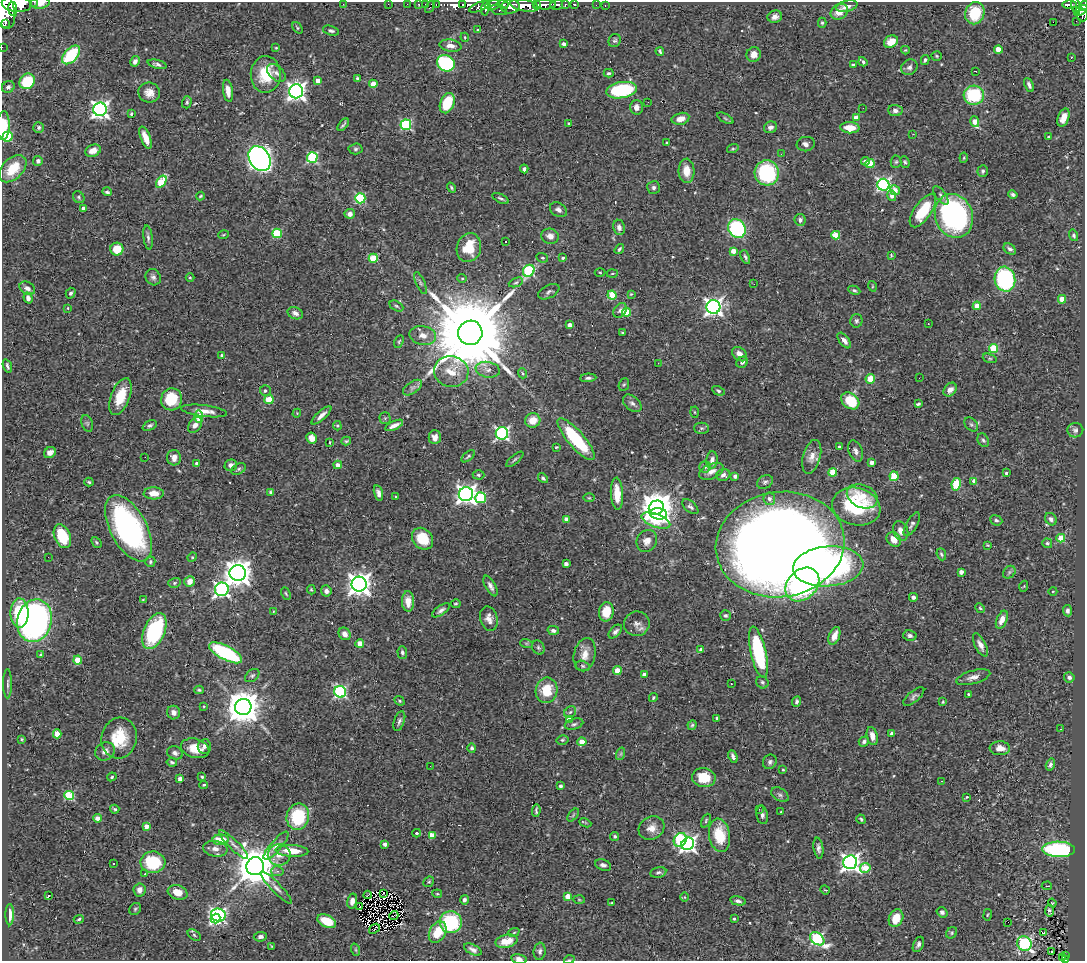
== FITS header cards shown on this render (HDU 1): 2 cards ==
NAXIS1  =                 1083
NAXIS2  =                  959

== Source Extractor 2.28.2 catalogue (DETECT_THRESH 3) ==
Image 1083 x 959 px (HDU 1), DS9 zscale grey, 1 PNG px = 1 image px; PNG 1087 x 963 px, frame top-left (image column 1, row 959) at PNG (2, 2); each listed source drawn as its Kron ellipse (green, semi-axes under 4 px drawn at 4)
Background 0.609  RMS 0.026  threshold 0.0782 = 3 sigma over >= 5 px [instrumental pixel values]
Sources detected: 538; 6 with non-positive FLUX_AUTO (blend fragments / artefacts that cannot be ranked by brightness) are neither listed nor drawn; of the other 532, the 500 brightest by FLUX_AUTO listed and drawn (32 fainter detections omitted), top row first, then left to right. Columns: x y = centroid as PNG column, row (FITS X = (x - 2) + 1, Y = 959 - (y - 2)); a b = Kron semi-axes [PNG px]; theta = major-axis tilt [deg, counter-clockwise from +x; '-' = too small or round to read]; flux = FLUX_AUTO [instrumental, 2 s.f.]
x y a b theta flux
34 2 2 2 - 37
40 3 10 5 5 13
17 4 15 7 -5 3800
343 4 3 2 - 160
388 4 2 2 - 8.7
407 4 2 2 - 10
419 4 3 3 - 31
425 4 2 2 - 11
436 4 3 2 - 24
503 4 6 3 -8 380
536 4 4 3 - 410
574 4 4 3 - 62
462 5 4 2 - 210
493 5 7 5 12 520
524 5 14 5 -11 3200
545 5 11 4 1 1400
556 5 6 5 - 300
565 5 4 3 - 140
596 5 2 2 - 6.8
605 5 3 2 - 9.8
1069 5 7 4 0 310
1076 5 9 4 -76 230
847 6 11 5 13 9.9
1083 6 5 3 - 290
430 7 6 3 63 78
479 7 11 4 23 740
486 7 8 3 78 500
510 7 9 7 6 1300
13 9 7 4 -83 1300
4 10 19 10 -76 5600
499 10 9 4 -17 270
1081 10 7 3 37 270
839 12 9 7 34 17
975 13 11 9 69 58
1082 15 6 5 - 310
775 17 7 6 - 8.5
1076 21 2 2 - 9
1053 22 2 2 - 2300
822 23 5 4 - 2.6
5 24 3 2 - 170
298 28 6 4 -54 2.5
478 30 3 3 - 2.1
331 31 8 4 -17 4
465 37 4 4 - 1.7
615 41 7 5 60 3.5
891 42 7 6 - 21
564 44 4 3 - 5.5
450 46 11 6 -9 10
2 47 2 2 - 9.3
276 48 3 2 - 1.4
998 49 4 4 - 25
905 50 4 3 - 1.8
660 51 4 3 - 2.6
754 54 7 7 - 11
71 55 11 6 47 110
937 56 5 4 - 2.4
1071 57 3 2 - 1.9
925 60 5 4 - 2.9
135 61 5 4 - 8.4
863 62 5 3 - 3.9
446 63 9 7 -32 220
157 64 10 4 -14 5.2
853 65 3 2 - 2.1
909 67 8 7 - 5.9
975 71 3 2 - 1.4
276 73 11 7 -43 7.3
609 73 5 3 - 2.8
266 74 18 15 88 60
357 78 4 3 - 3
318 80 4 4 - 11
27 81 8 7 - 82
373 84 4 4 - 31
1029 85 7 4 -66 5.9
8 87 6 5 - 5.1
622 90 15 8 10 130
228 91 11 5 -82 14
296 91 7 7 - 820
149 93 11 10 - 15
974 95 10 9 - 120
187 102 6 4 73 3
648 102 3 2 - 1.9
447 103 10 6 67 65
636 107 7 6 - 10
863 108 3 2 - 1.6
100 109 7 6 - 750
895 110 7 5 -4 5.7
131 114 4 3 - 2
725 118 9 4 -30 2.6
856 118 4 4 - 19
1063 118 9 5 70 16
680 119 9 6 13 15
975 122 6 4 -74 27
569 123 3 3 - 2.1
3 125 14 6 88 38
343 125 7 2 51 2.9
406 125 5 5 - 170
39 127 5 5 - 3.7
770 127 7 5 26 6.4
850 128 9 5 -2 29
913 134 3 3 - 2.1
7 137 5 5 - 100
1048 137 4 2 - 1.9
146 138 12 5 -69 20
667 143 3 2 - 2
806 144 9 7 10 8.8
356 149 7 5 3 3.5
733 149 6 4 18 2.3
93 151 8 6 23 16
781 154 3 2 - 2.5
312 157 5 5 - 150
964 158 5 3 - 1.9
260 159 13 10 -57 1000
38 161 5 5 - 5.9
866 161 4 3 - 7.2
896 162 6 5 - 3
905 162 6 4 -69 3.1
870 163 4 4 - 46
13 169 16 10 46 48
524 169 4 3 - 3.6
686 171 12 8 -88 23
983 171 6 5 - 3.6
767 173 12 12 - 160
161 182 7 4 55 66
883 185 6 6 - 370
451 188 5 3 - 2.6
654 188 6 6 - 4.6
895 190 5 4 - 15
107 192 5 4 - 4.5
1013 194 5 4 - 3.9
941 195 11 5 -53 5
200 196 4 3 - 1.9
892 196 5 4 - 9
79 197 6 5 - 3.1
360 198 5 5 - 150
500 198 9 4 -26 4.1
83 208 4 3 - 7.5
558 210 9 6 -32 7.9
923 211 19 8 55 76
350 214 5 5 - 8.6
954 216 22 18 -70 400
800 220 6 5 - 5.8
619 227 8 6 -81 6.3
737 229 10 8 -57 180
277 233 5 4 - 91
224 235 5 3 - 2.1
836 235 4 4 - 59
1074 235 6 4 -72 3.5
550 236 9 7 -17 11
148 237 12 4 -83 5.3
505 241 3 2 - 2.2
469 248 15 12 72 50
117 249 6 6 - 37
619 249 5 3 - 3.5
1010 249 7 5 -40 5.4
733 251 4 4 - 18
891 255 4 3 - 1.9
745 257 7 4 -66 3.7
373 258 5 4 - 75
542 258 6 4 -20 2.6
563 258 3 3 - 3.1
529 271 6 5 - 170
600 272 5 3 - 1.9
612 274 5 3 - 1.7
153 277 8 7 - 6.2
190 278 4 3 - 1.5
462 278 5 4 - 2.1
1005 279 12 10 -77 300
516 282 7 4 22 3.4
420 283 12 4 -67 4.5
754 284 2 2 - 2.5
872 286 5 3 - 1.6
27 288 8 6 -31 9.8
854 290 6 4 -26 3.5
549 292 11 6 28 5.3
71 293 5 4 - 4.2
631 294 3 3 - 1.7
612 295 4 4 - 67
28 298 5 4 - 9.3
1062 299 4 4 - 42
396 306 7 4 -27 3.4
977 306 4 4 - 31
713 307 7 7 - 780
68 308 3 3 - 1.5
620 310 8 6 54 5.9
626 312 4 4 - 58
295 313 8 6 -23 9.3
856 321 7 6 - 4.1
928 324 3 2 - 1.6
570 325 4 4 - 9.3
470 333 12 12 - 37000
622 333 3 2 - 1.9
423 335 13 9 -11 15
844 340 9 5 -52 9.5
399 341 6 3 64 2.2
993 348 4 4 - 91
740 354 8 6 -43 13
222 355 4 3 - 4.1
990 358 7 4 -19 2.9
742 362 6 5 - 4.1
658 363 2 2 - 3.1
7 366 7 3 -70 3.9
488 370 12 8 -10 9.4
451 371 17 15 -12 35
522 373 5 3 - 2
588 378 8 4 3 4.5
919 378 2 2 - 1.7
870 379 5 5 - 31
624 385 6 5 - 2.6
412 388 11 5 36 6
950 390 8 5 52 10
265 391 5 5 - 4.7
718 391 6 4 -26 3.3
120 397 19 9 69 40
171 399 11 10 - 61
269 400 4 4 - 60
850 401 10 7 -38 58
632 403 11 7 -42 7
918 404 4 3 - 3.1
204 411 23 5 -7 17
694 412 5 3 - 1.7
297 413 4 3 - 1.5
321 415 12 4 42 9.8
199 416 6 4 -87 45
385 418 5 5 - 2.4
533 420 8 7 - 23
87 423 9 5 -72 3.7
150 425 7 4 26 3.8
195 425 8 6 52 9.5
394 425 10 3 25 9
971 425 8 5 -48 3.7
337 426 4 4 - 2.3
701 428 7 5 0 3.6
1075 430 8 7 - 5
502 433 6 6 - 390
435 437 7 6 - 10
311 438 5 5 - 16
576 439 26 8 -49 120
983 440 7 5 -66 3.7
346 441 5 3 - 2.3
330 442 3 2 - 1.6
839 446 3 3 - 3.1
556 447 3 2 - 1.7
856 451 11 7 -68 7.3
50 452 6 5 - 8.9
468 456 8 4 39 3.1
145 457 2 2 - 5.7
812 457 17 8 75 16
174 458 8 7 - 11
515 459 11 4 40 3.6
712 460 9 5 85 8.2
872 462 4 4 - 12
197 464 4 3 - 7
231 465 6 5 - 11
338 465 4 3 - 15
705 467 6 5 - 4.3
239 469 8 5 28 3.6
711 471 13 7 24 10
833 472 4 4 - 52
1006 473 3 3 - 2.6
478 475 6 4 -2 3.3
723 475 7 5 19 6.2
735 476 4 4 - 5.2
894 476 5 4 - 73
543 478 5 4 - 3.3
974 481 4 4 - 17
89 482 4 3 - 2.8
765 482 8 6 30 4.6
956 484 6 4 80 97
271 492 4 3 - 4.1
154 493 10 6 -1 22
378 493 8 4 -76 7
466 494 7 7 - 910
617 494 16 6 -87 33
395 496 3 2 - 1.8
862 496 16 11 -24 27
481 498 5 5 - 110
589 498 6 4 0 2.1
769 499 6 5 - 6.4
690 507 9 5 -42 4.7
856 507 24 18 -14 180
656 508 7 6 - 3100
658 514 9 5 -8 370
566 519 4 4 - 7.2
1051 519 7 5 -52 5.4
996 520 6 5 - 3.9
656 521 15 6 -21 78
912 524 13 5 60 5.8
128 528 36 18 -62 400
901 531 10 7 -68 12
62 536 12 8 -68 54
1061 538 4 4 - 47
422 539 12 9 -48 56
894 539 8 6 -47 19
647 541 11 10 - 13
96 542 6 3 -46 2.3
1047 543 5 4 - 3.3
780 545 64 52 8 4100
988 545 4 2 - 1.8
941 554 6 4 -69 3
48 557 3 2 - 2.1
192 557 5 4 - 2
150 562 5 4 - 3.1
566 564 4 4 - 10
828 566 35 20 5 380
961 572 4 3 - 14
1009 572 7 5 47 3.5
238 573 8 8 - 2100
190 581 5 5 - 13
174 583 6 5 - 2.6
359 584 7 7 - 1500
802 584 19 14 45 370
490 586 11 5 -62 7.2
1024 586 5 3 - 1.6
222 589 7 6 - 480
311 590 5 3 - 2.1
326 591 5 5 - 6.6
1053 591 4 3 - 1.6
286 594 6 3 -63 2.1
913 597 4 4 - 5.5
143 600 3 2 - 1.5
408 601 10 6 -88 19
456 604 5 4 - 2.3
980 608 5 4 - 2.4
441 610 10 4 34 6.1
1067 611 5 4 - 5.7
273 612 4 2 - 1.5
606 612 10 7 80 36
20 613 15 9 -89 87
726 615 5 5 - 3.2
489 619 12 8 -75 13
1002 620 9 5 67 16
35 621 21 17 76 720
637 624 13 12 - 12
553 630 6 4 -13 4.7
154 631 19 10 66 170
615 632 8 5 45 5.6
345 634 7 5 -53 9.1
834 636 9 5 68 18
910 636 7 5 -13 5.3
526 643 6 4 -18 2.4
360 644 4 4 - 37
980 645 13 5 -63 11
538 647 7 6 - 4
701 650 4 4 - 6.1
402 652 6 5 - 4.3
758 652 26 7 -77 160
226 653 18 7 -28 200
41 655 4 3 - 2.7
585 655 17 11 79 19
78 660 4 4 - 39
583 666 7 5 -16 3.4
617 671 4 4 - 27
644 674 4 3 - 13
252 676 8 5 38 3.6
973 677 17 6 16 11
1069 677 5 5 - 5.1
762 682 6 5 - 3.6
8 684 14 3 90 4.4
731 684 3 2 - 2.8
199 690 5 3 - 2.5
546 690 13 11 80 45
340 692 6 5 - 270
968 694 3 3 - 2.3
914 696 13 5 40 5.5
653 698 5 3 - 2.3
400 701 5 4 - 2.3
797 701 5 4 - 3.5
943 702 4 3 - 1.8
204 706 3 3 - 2
243 707 8 8 - 4100
570 712 6 5 - 3.9
174 713 7 6 - 9.8
717 718 3 3 - 5.6
569 720 4 4 - 19
399 721 10 5 71 5.4
574 724 9 5 15 4.4
692 725 4 4 - 2.6
1061 729 3 2 - 6.2
57 734 4 4 - 38
892 734 4 3 - 7.1
872 736 9 5 -78 13
119 738 20 17 77 62
22 739 3 3 - 1.7
562 740 6 4 13 2.8
864 741 5 4 - 4.9
582 742 4 4 - 33
204 746 7 6 - 6.9
195 748 14 9 -15 32
472 748 4 4 - 3.6
1000 748 10 7 -2 15
105 751 10 8 33 12
175 753 8 6 -24 6.1
620 754 6 4 70 2.5
733 756 6 3 -65 5.3
172 762 5 3 - 2.9
770 762 7 6 - 4.9
1050 765 6 4 72 4.7
430 766 2 2 - 4.2
783 770 4 4 - 2
112 777 5 4 - 2.4
202 777 3 3 - 2.5
704 778 12 9 -8 42
180 779 4 4 - 9.1
942 781 4 4 - 1.6
204 785 4 3 - 2
560 786 4 4 - 3.3
780 795 9 6 -35 5.1
69 796 5 4 - 110
967 797 3 2 - 1.5
115 809 4 4 - 3
759 809 2 2 - 26
536 811 6 3 86 3.1
781 812 3 2 - 1.4
573 815 7 4 53 2.6
762 815 9 5 -79 6.1
298 817 13 11 76 100
97 818 4 4 - 13
861 819 5 3 - 2.6
706 821 7 4 66 2.6
585 823 6 4 -25 1.7
146 826 4 4 - 17
651 828 13 11 27 17
417 833 4 3 - 2.3
432 835 4 4 - 27
719 835 17 10 -81 57
615 836 5 4 - 3
221 840 8 5 0 37
680 840 7 6 - 150
385 844 4 4 - 6.9
688 844 7 6 - 550
234 845 20 5 -45 10
276 846 18 5 49 11
818 848 10 5 -82 6.3
215 849 12 8 -7 11
1059 849 16 7 -2 250
292 851 16 6 -3 34
279 855 11 10 - 17
153 862 12 10 -2 95
850 862 7 7 - 910
113 864 3 3 - 2.7
603 865 8 5 -19 5.4
255 866 9 8 - 6100
865 868 5 4 - 53
277 871 6 5 - 4.9
658 872 8 5 12 3.9
145 874 3 3 - 2.4
429 882 6 5 - 2.6
1047 886 5 3 - 1.9
276 888 21 5 -46 10
139 890 6 6 - 9.7
825 890 5 3 - 1.6
178 892 10 7 -17 22
384 893 3 2 - 2
437 894 5 3 - 1.9
368 895 4 2 - 2.2
48 896 3 2 - 27
568 896 4 4 - 26
685 897 5 3 - 1.5
464 900 5 4 - 4.8
579 900 6 4 -2 1.8
352 901 7 5 78 10
738 901 8 4 -12 5
612 903 3 2 - 1.7
1052 903 4 3 - 1.7
359 906 3 3 - 2.9
135 909 6 5 - 2.9
1049 911 6 4 86 4
942 912 6 5 - 3.9
10 915 10 4 90 13
218 915 7 6 - 350
988 915 6 3 80 1.7
394 916 4 2 - 1.6
215 918 5 4 - 180
896 918 9 7 66 34
79 919 5 3 - 2.8
734 919 3 3 - 2.3
327 921 10 6 -24 37
451 922 11 11 - 150
1008 922 2 2 - 5.9
374 929 6 2 38 2.6
438 932 11 8 62 41
514 932 6 3 21 1.9
952 933 6 5 - 2.5
1044 933 3 3 - 2.4
194 935 7 4 -37 3.1
260 937 7 5 7 5.3
817 939 8 5 -38 240
506 941 11 6 12 27
1024 943 7 7 - 270
918 944 8 5 66 5.9
272 946 4 2 - 1.6
356 950 6 4 -71 2.3
473 950 9 5 -27 7.2
540 951 9 6 82 5.4
1051 952 2 2 - 2.2
1065 955 3 2 - 21
1063 958 4 3 - 24
519 959 8 4 -12 7.5
569 960 5 3 - 1.6
1065 960 3 2 - 33
At the frame edge (FLAGS 8, measured only in part): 10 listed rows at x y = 34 2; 40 3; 17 4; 1083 6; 4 10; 2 47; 3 125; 519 959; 569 960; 1065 960
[32 fainter detections neither listed nor drawn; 6 non-positive-flux detections neither listed nor drawn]